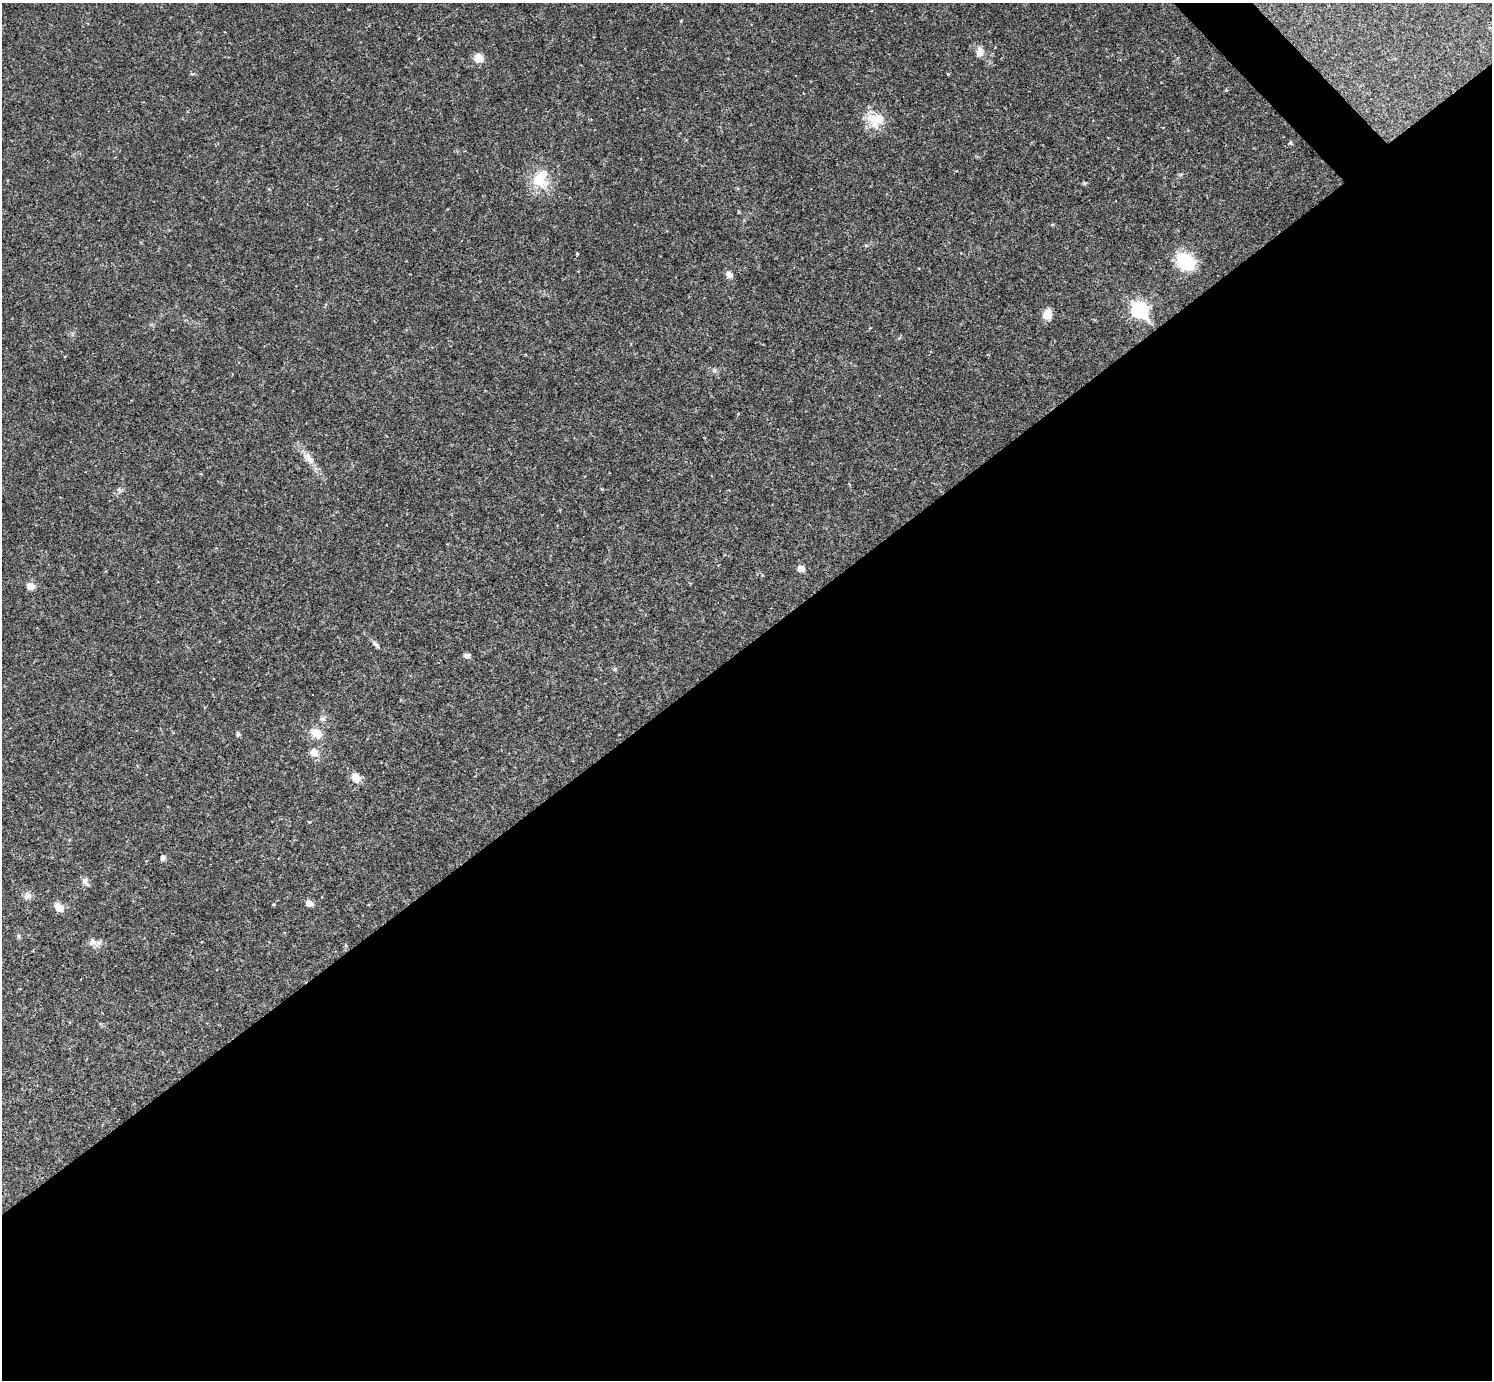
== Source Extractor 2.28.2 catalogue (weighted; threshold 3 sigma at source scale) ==
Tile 15 of 4 x 4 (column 3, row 4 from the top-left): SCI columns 2983-4472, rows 295-1672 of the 5963 x 5960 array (HDU 1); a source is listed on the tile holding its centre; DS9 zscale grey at full resolution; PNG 1494 x 1382 px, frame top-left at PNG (2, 3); no overlay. Shown black and unused: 54% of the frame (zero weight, under 2 of 3 exposures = <1% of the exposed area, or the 3 px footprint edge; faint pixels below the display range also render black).
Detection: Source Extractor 2.28.2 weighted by HDU 2 'WHT'; one run over the whole footprint, this tile lists its part. Background 0.0325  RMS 0.005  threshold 0.0225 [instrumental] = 3 sigma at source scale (4.5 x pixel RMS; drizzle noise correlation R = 1.50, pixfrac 1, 0.05/0.05 arcsec/px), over >= 5 px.
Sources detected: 35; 3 cosmic-ray / hot-pixel residue — not listed; the other 32 listed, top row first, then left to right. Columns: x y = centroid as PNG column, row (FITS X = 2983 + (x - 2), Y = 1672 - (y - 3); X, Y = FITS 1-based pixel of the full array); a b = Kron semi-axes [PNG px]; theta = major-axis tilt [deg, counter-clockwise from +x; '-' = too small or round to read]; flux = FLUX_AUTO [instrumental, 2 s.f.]
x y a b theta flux
980 52 12 8 79 3.2
479 58 7 7 - 8.7
192 74 5 4 - 0.82
876 120 23 21 -9 11
1290 143 5 4 - 0.87
540 179 28 23 75 14
1052 225 5 3 - 0.47
577 253 3 3 - 0.82
1185 261 23 19 -43 18
729 275 10 7 -46 2.2
1139 310 9 7 -48 110
1047 314 12 10 81 4.6
309 459 17 8 -49 4.2
602 489 3 3 - 0.54
801 568 7 6 - 3.1
30 586 7 6 - 4.8
375 644 12 5 -41 1.5
467 656 6 5 - 2
322 718 7 4 19 0.93
316 733 10 9 - 7.5
238 734 5 4 - 1.1
314 752 11 9 -38 3.7
356 778 13 10 -48 4.1
309 822 4 3 - 0.38
163 858 5 5 - 1.7
85 882 13 6 -56 2
28 896 11 9 3 2.3
309 903 7 6 - 2.8
273 904 4 3 - 0.48
59 907 10 8 -49 4.7
19 936 6 4 -90 0.74
93 942 11 9 9 2.9